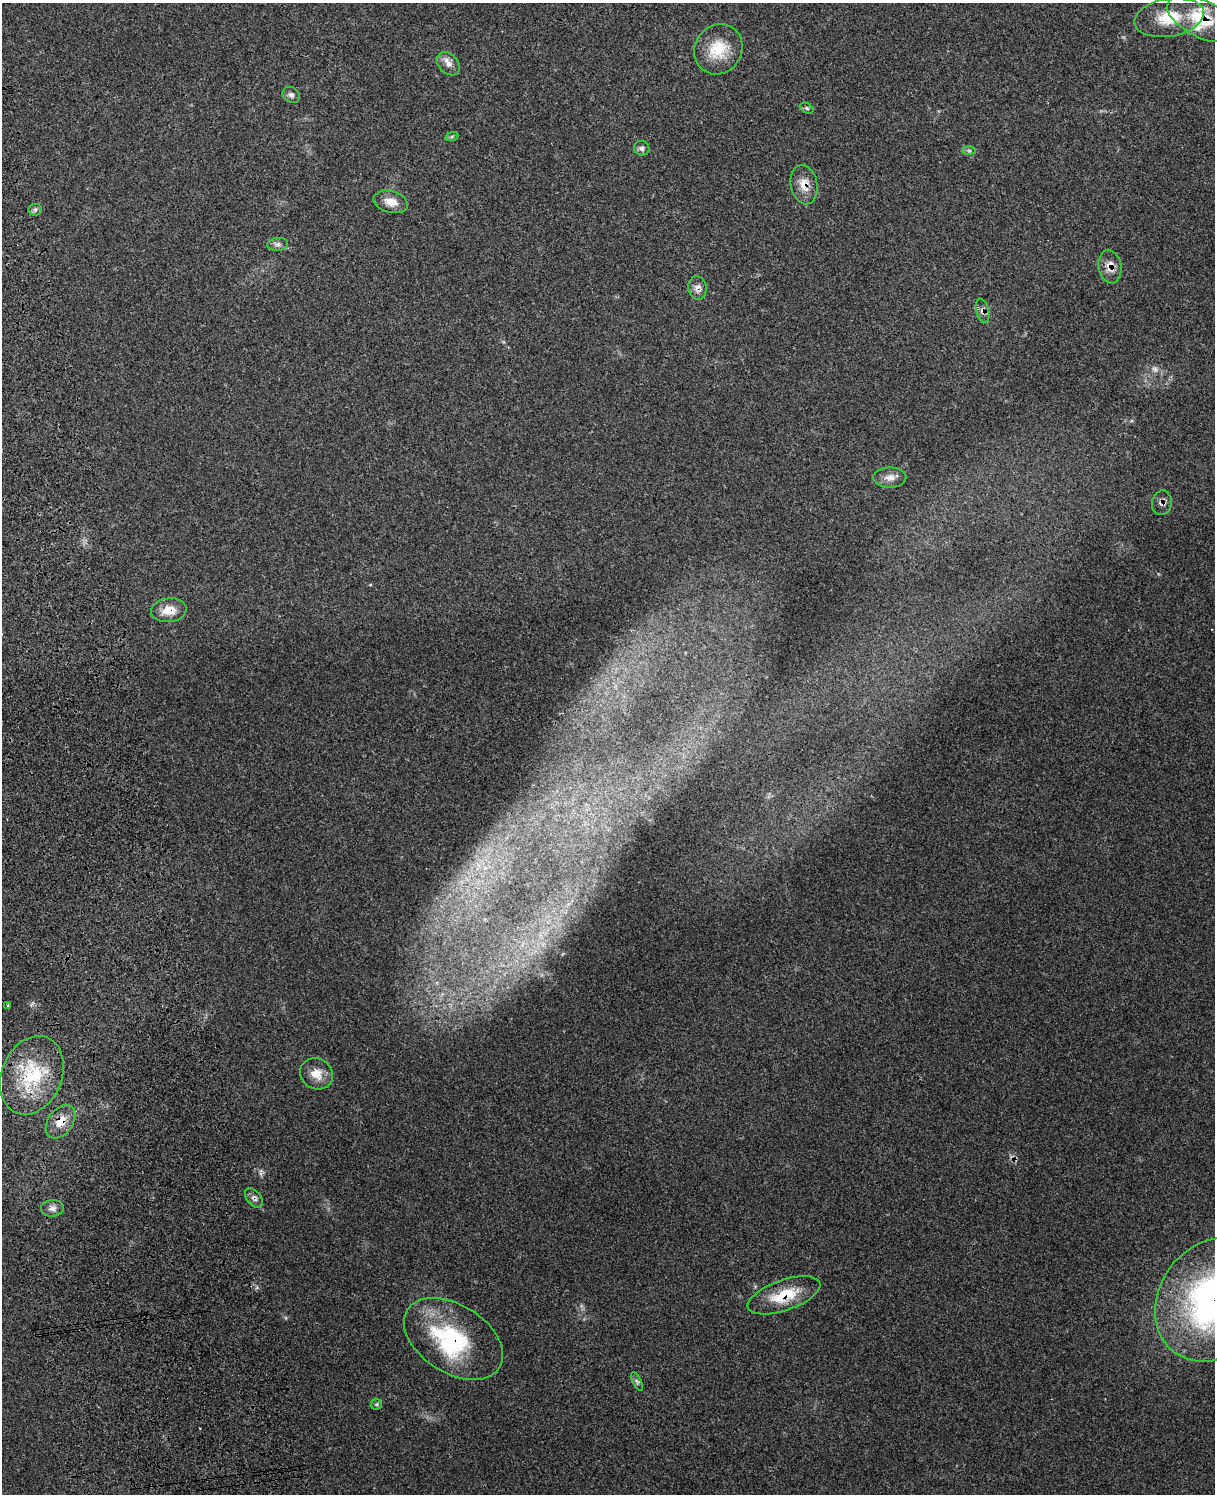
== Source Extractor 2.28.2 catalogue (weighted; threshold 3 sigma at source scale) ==
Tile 7 of 4 x 3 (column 3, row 2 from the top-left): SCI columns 2538-3750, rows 1665-3156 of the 5082 x 4924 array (HDU 1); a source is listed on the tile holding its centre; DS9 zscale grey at full resolution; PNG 1217 x 1496 px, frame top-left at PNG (2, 3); each listed source drawn as its Kron ellipse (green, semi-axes under 4 px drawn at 4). Shown black and unused: <1% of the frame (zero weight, under 3 of 4 exposures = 6% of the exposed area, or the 3 px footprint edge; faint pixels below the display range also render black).
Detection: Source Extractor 2.28.2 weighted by HDU 2 'WHT'; one run over the whole footprint, this tile lists its part. Background 0.234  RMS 0.0086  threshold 0.0388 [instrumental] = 3 sigma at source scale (4.5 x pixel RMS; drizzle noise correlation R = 1.50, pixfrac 1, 0.05/0.05 arcsec/px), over >= 5 px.
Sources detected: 34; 1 too faint to see at this stretch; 1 inside a brighter object's white glare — neither listed nor drawn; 2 inside a brighter listed object's ellipse — not listed separately; the other 30 listed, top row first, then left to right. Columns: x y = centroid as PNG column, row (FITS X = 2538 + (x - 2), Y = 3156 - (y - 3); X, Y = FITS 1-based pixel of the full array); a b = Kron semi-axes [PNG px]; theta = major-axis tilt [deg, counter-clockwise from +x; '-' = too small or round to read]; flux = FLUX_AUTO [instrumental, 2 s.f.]
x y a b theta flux
1169 18 35 19 10 31
1201 19 37 18 -26 38
718 49 26 23 57 27
448 64 13 9 -45 5.4
291 95 9 7 -39 2.8
807 108 7 5 -27 1.6
452 136 7 4 19 1.3
642 148 8 7 - 2.9
969 151 6 4 -2 1.5
804 185 20 13 -80 12
391 202 17 11 -15 9.9
35 210 6 6 - 2.1
278 244 10 6 7 3
1110 267 17 11 -80 8.7
697 288 12 9 -84 5.1
983 311 12 6 -74 3.9
890 477 16 10 0 6.5
1162 503 12 10 81 4.1
169 610 18 12 8 13
8 1005 4 2 - 0.75
317 1074 17 15 -33 11
32 1075 41 30 67 61
61 1122 19 12 53 13
254 1198 11 7 -50 3.5
52 1208 11 8 6 4.7
784 1295 38 15 19 30
1214 1300 66 54 53 320
454 1339 54 34 -32 92
637 1381 10 4 -63 1.8
376 1404 6 5 - 1.3
Overlapping masked pixels (flux is a lower limit): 13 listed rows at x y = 1201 19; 804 185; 1110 267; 697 288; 983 311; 1162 503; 169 610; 32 1075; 61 1122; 254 1198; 784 1295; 1214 1300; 454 1339
Isophote crosses this tile's border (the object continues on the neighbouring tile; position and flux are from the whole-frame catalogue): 1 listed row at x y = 1214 1300